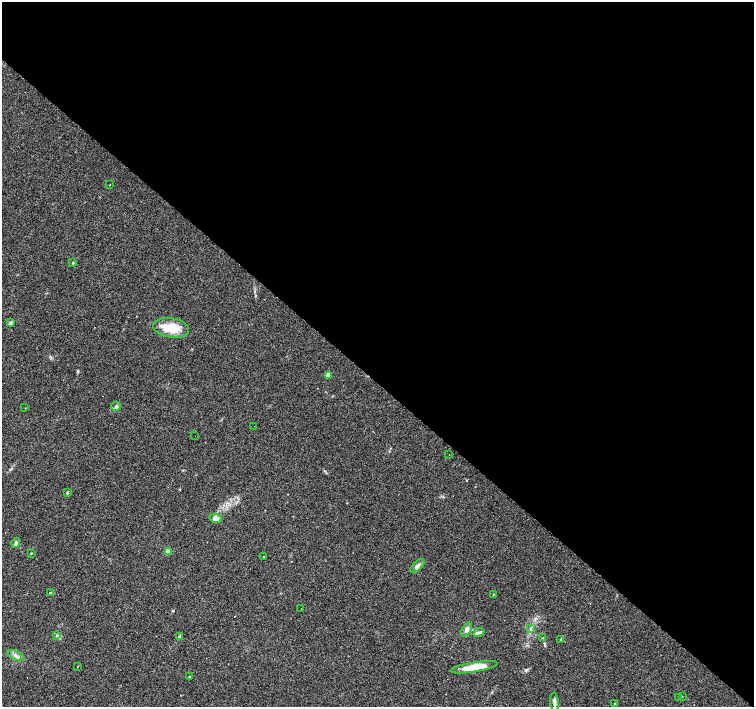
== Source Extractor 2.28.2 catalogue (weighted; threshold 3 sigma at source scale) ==
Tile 3 of 4 x 4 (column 3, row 1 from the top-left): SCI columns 3010-4512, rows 4454-5862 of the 6016 x 6022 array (HDU 1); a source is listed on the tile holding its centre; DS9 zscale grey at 2 x 2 block average (1 PNG px = mean of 2 x 2 image px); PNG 756 x 709 px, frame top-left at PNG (2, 2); each listed source drawn as its Kron ellipse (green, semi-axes under 4 px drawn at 4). Shown black and unused: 54% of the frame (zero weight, under 3 of 4 exposures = <1% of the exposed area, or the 3 px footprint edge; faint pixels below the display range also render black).
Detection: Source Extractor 2.28.2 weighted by HDU 2 'WHT'; one run over the whole footprint, this tile lists its part. Background 0.038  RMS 0.0036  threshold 0.0164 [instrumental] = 3 sigma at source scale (4.5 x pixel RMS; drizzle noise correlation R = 1.50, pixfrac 1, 0.0396/0.0396 arcsec/px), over >= 5 px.
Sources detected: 48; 12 cosmic-ray / hot-pixel residue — neither listed nor drawn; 1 inside a brighter listed object's ellipse — not listed separately; the other 35 listed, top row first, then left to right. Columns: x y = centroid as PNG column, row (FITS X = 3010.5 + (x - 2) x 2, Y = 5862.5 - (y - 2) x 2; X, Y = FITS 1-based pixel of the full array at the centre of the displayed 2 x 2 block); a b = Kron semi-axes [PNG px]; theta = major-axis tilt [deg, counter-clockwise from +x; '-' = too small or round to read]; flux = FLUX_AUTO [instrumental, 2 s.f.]
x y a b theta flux
110 185 2 2 - 2.5
73 263 3 2 - 0.79
10 322 4 3 - 1.2
171 328 18 9 -8 20
328 375 3 3 - 8.8
116 406 5 4 - 1.7
25 408 2 2 - 1.6
254 426 2 2 - 0.38
195 436 2 2 - 0.36
449 454 2 2 - 1.2
67 492 3 2 - 0.61
216 518 6 4 -12 3.7
16 543 5 3 - 2
168 552 3 3 - 11
31 553 3 2 - 0.42
263 557 2 2 - 4.3
417 566 9 4 44 2.5
50 593 4 3 - 1
493 594 2 2 - 0.48
301 609 2 2 - 0.28
530 629 4 2 - 0.95
467 630 7 4 56 3.8
479 632 5 3 - 1.6
57 636 3 2 - 0.7
179 637 3 3 - 2.1
543 638 3 2 - 0.42
561 639 3 2 - 0.63
16 656 9 4 -26 3.2
77 667 2 2 - 6.9
474 667 24 5 9 19
190 677 2 2 - 1.6
678 697 2 2 - 1.7
682 697 2 2 - 0.32
554 702 9 3 -84 2.4
615 704 3 3 - 0.98
Diffuse or blended objects may show on this block-average render without a row.